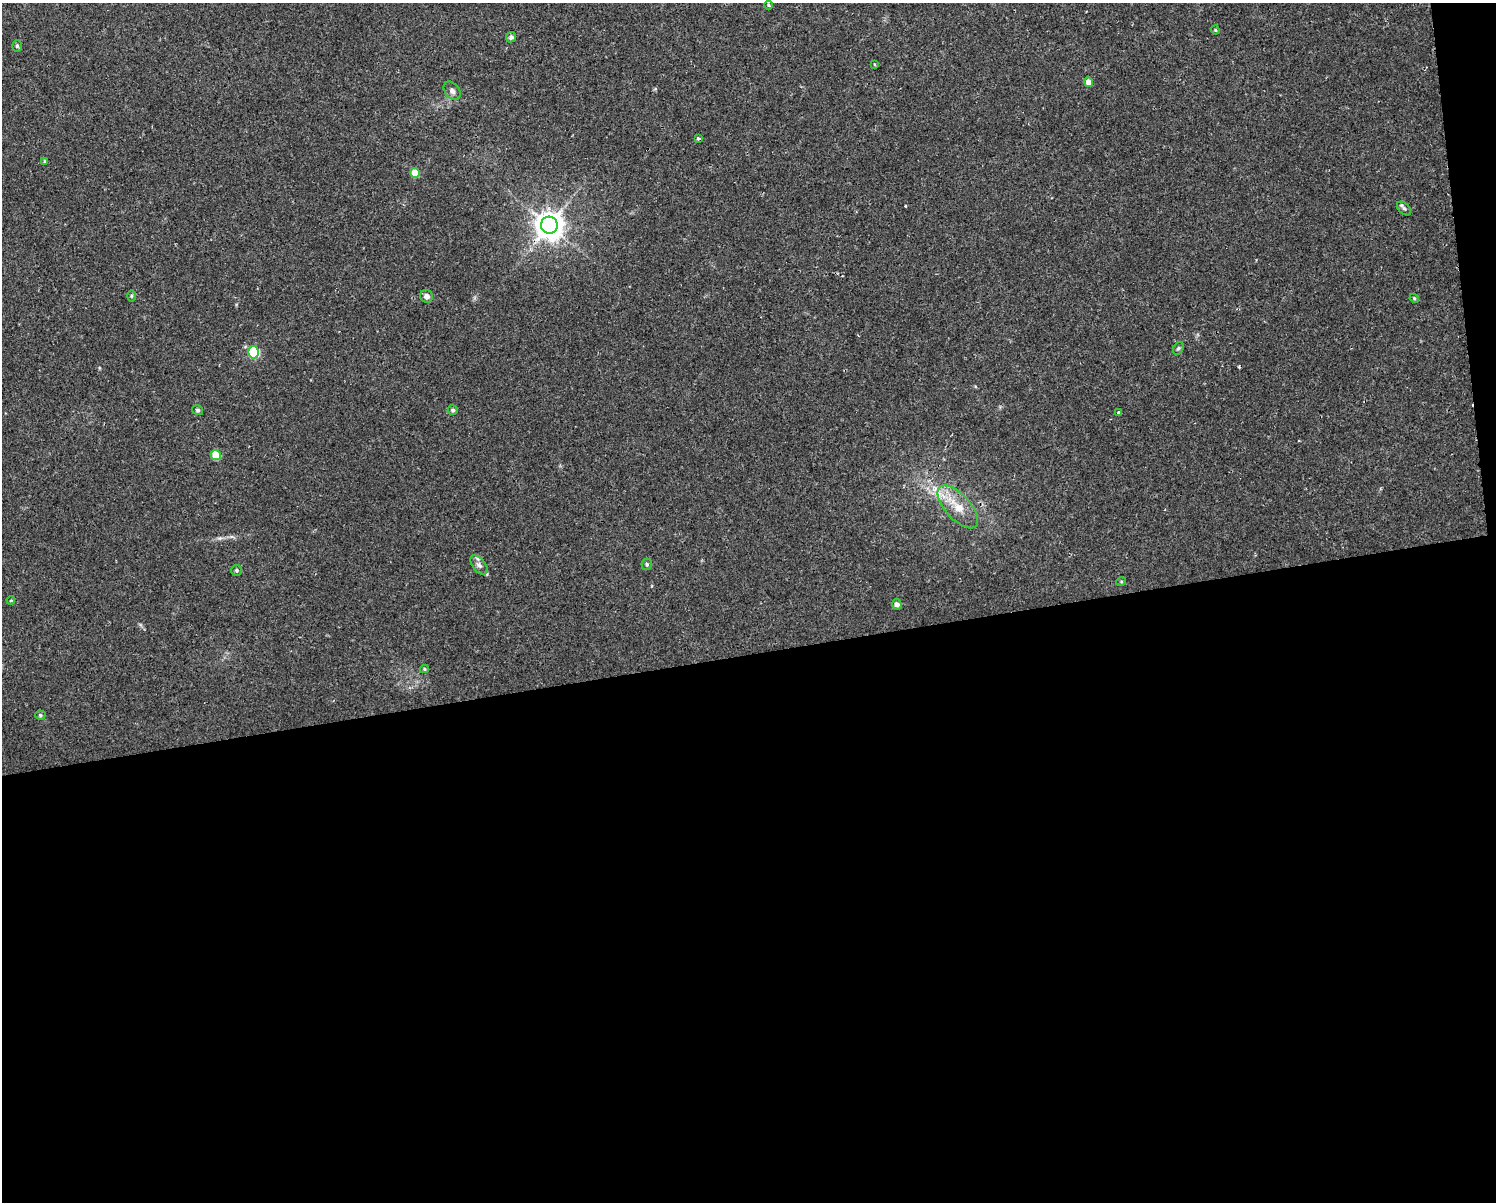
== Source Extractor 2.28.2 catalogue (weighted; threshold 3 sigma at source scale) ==
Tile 12 of 3 x 4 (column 3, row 4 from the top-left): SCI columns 3054-4547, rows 1-1200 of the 4573 x 4799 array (HDU 1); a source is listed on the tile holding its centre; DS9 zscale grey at full resolution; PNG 1498 x 1204 px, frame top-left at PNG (2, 3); each listed source drawn as its Kron ellipse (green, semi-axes under 4 px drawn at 4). Shown black and unused: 47% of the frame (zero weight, under 2 of 3 exposures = <1% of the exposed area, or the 3 px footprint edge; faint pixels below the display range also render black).
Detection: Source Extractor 2.28.2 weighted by HDU 2 'WHT'; one run over the whole footprint, this tile lists its part. Background 0.0342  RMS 0.0031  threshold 0.0142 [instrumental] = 3 sigma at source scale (4.5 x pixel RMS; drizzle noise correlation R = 1.50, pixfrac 1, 0.0396/0.0396 arcsec/px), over >= 5 px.
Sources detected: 32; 1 cosmic-ray / hot-pixel residue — neither listed nor drawn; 1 inside a brighter listed object's ellipse — not listed separately; the other 30 listed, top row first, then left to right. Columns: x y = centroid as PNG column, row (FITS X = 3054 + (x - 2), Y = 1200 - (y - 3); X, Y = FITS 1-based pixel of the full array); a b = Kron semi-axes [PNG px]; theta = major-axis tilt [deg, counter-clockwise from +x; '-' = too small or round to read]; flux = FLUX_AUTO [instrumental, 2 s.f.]
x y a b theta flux
769 5 4 4 - 0.37
1215 30 4 4 - 0.33
511 37 5 5 - 0.91
17 46 6 5 - 0.57
874 64 4 2 - 0.25
1089 82 5 4 - 2.5
452 91 10 7 -51 1.2
698 138 3 3 - 0.63
45 161 4 4 - 0.38
415 173 5 5 - 6.4
1404 208 8 5 -42 0.7
549 225 8 8 - 430
131 296 6 4 90 0.38
427 296 6 6 - 1.6
1414 298 5 3 - 0.32
1178 348 7 5 59 0.54
254 352 6 5 - 28
198 410 6 5 - 0.55
453 410 5 5 - 0.6
1119 412 3 3 - 0.68
216 455 5 5 - 8.7
958 507 26 12 -47 7
647 564 6 5 - 0.6
479 565 11 6 -50 1.4
237 570 5 5 - 0.53
1121 582 5 3 - 0.29
11 600 4 4 - 0.3
897 604 5 5 - 1.4
424 669 4 4 - 0.38
40 715 5 4 - 0.45
Overlapping masked pixels (flux is a lower limit): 1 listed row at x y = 549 225